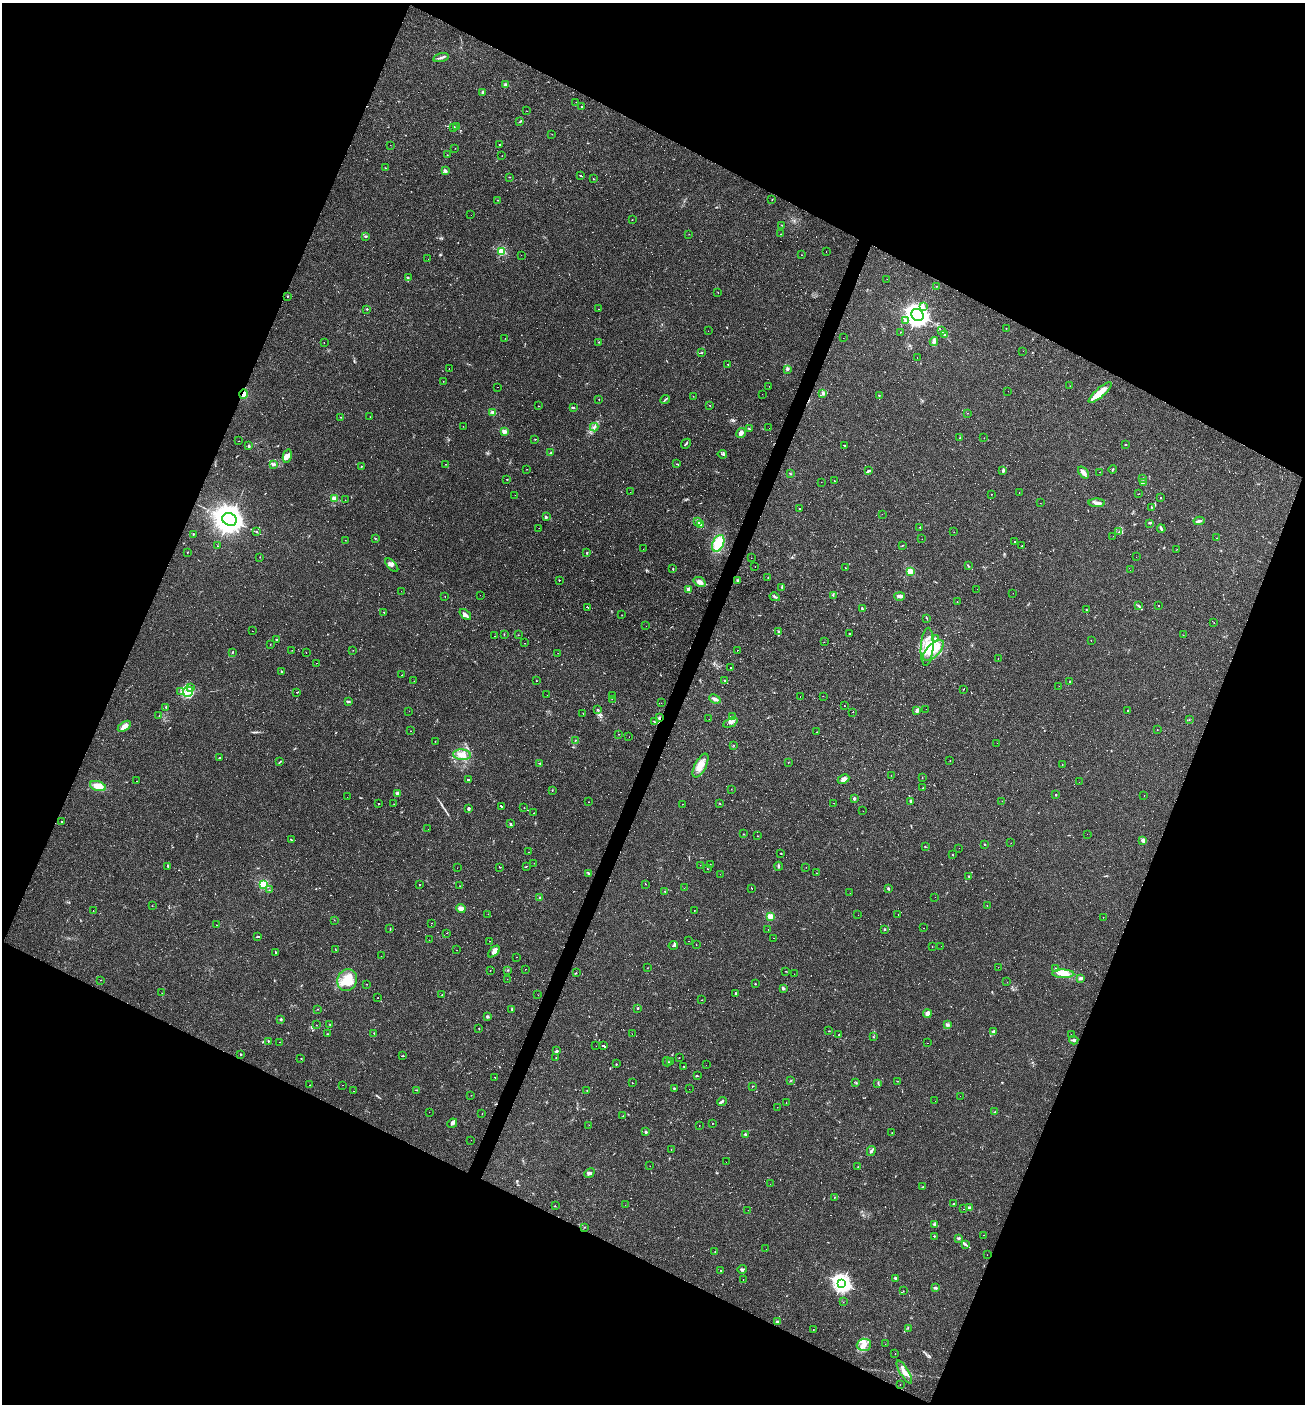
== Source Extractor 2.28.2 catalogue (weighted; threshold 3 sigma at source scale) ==
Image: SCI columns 138-5346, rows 2-5606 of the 5617 x 5606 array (HDU 1 of 3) = the unmasked area's bounding box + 8 px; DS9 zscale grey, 4 x 4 block average (1 PNG px = mean of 4 x 4 image px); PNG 1307 x 1406 px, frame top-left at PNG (2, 3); each listed source drawn as its Kron ellipse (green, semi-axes under 4 px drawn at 4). Shown black and unused: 44% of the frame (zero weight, under 2 of 3 exposures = <1% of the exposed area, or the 3 px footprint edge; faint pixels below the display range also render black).
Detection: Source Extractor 2.28.2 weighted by HDU 2 'WHT'. Background 0.0488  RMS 0.0049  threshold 0.0221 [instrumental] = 3 sigma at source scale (4.5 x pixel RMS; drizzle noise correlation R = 1.50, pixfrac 1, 0.05/0.05 arcsec/px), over >= 5 px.
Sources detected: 829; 18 too faint to see at this stretch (4 x 4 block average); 258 cosmic-ray / hot-pixel residue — neither listed nor drawn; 13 coinciding with a brighter row at this scale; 25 inside a brighter listed object's ellipse — not listed separately; of the other 515, all 500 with FLUX_AUTO >= 0.346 (the completeness limit of this list) listed and drawn (15 fainter detections not listed), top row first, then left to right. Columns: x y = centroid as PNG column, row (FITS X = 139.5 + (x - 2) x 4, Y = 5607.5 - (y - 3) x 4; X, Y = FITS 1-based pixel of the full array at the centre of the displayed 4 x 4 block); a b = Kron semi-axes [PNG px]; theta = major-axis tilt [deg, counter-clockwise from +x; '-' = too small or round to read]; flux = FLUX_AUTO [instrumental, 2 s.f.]
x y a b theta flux
441 58 8 2 15 6.6
506 85 2 2 - 47
482 92 3 2 - 2.2
576 102 2 2 - 0.42
581 107 2 2 - 2.2
527 111 2 2 - 0.43
520 121 3 2 - 2.2
454 127 4 2 - 2.6
456 127 4 2 - 3.1
552 134 2 2 - 0.52
500 144 2 2 - 84
390 145 2 2 - 0.4
455 148 2 2 - 0.66
447 155 2 2 - 0.68
502 156 2 2 - 0.77
385 168 2 2 - 1.2
445 171 3 3 - 5.3
581 176 2 2 - 51
509 177 2 2 - 1.3
593 179 2 2 - 1.8
497 200 2 2 - 2.6
772 200 2 2 - 0.63
471 215 2 2 - 0.99
632 220 2 2 - 0.77
781 225 2 2 - 0.86
689 234 2 2 - 0.61
781 234 2 2 - 0.96
366 236 2 2 - 3.8
502 252 2 2 - 190
826 252 2 2 - 0.99
521 255 2 2 - 1.2
802 255 2 2 - 0.75
428 259 2 2 - 11
408 277 3 2 - 1.5
887 279 2 2 - 0.37
936 286 2 2 - 1.2
718 292 2 2 - 0.8
287 296 2 2 - 1.5
923 306 2 2 - 1.1
367 309 2 2 - 5
598 309 2 2 - 0.51
918 315 6 5 - 1500
905 320 4 2 - 4.6
1006 328 2 2 - 1.1
942 330 2 2 - 0.88
708 331 2 2 - 0.48
900 332 2 2 - 2.5
945 334 2 2 - 1.2
505 338 2 2 - 0.55
843 338 2 2 - 0.49
934 341 4 3 - 8.2
324 342 2 2 - 2.4
599 342 2 2 - 1.6
1023 351 2 2 - 0.65
701 353 2 2 - 1.5
917 357 2 2 - 0.47
728 364 2 2 - 0.85
449 368 2 2 - 0.54
787 370 2 2 - 1.7
443 381 2 2 - 0.84
769 386 2 2 - 0.38
1070 386 2 2 - 0.67
498 387 2 2 - 0.53
1008 391 2 2 - 0.4
823 393 4 2 - 3.6
1100 393 15 4 41 45
243 394 5 3 - 15
762 394 2 2 - 12
879 395 2 2 - 1.4
693 396 2 2 - 0.5
599 400 2 2 - 0.83
665 400 5 2 - 4
710 405 2 2 - 1.2
539 406 2 2 - 1.1
574 407 2 2 - 1.8
492 412 3 3 - 5.8
968 413 2 2 - 0.77
341 417 2 2 - 0.74
370 417 2 2 - 0.69
463 426 2 2 - 0.78
594 427 4 2 - 3.5
769 428 2 2 - 0.43
749 429 2 2 - 2
504 431 2 2 - 82
741 433 5 3 - 11
960 438 2 2 - 2.3
984 438 2 2 - 0.45
535 439 2 2 - 1.3
239 441 2 2 - 0.59
686 444 5 2 - 3.8
844 445 2 2 - 77
1125 445 3 2 - 1.4
248 446 3 2 - 3.7
551 453 3 2 - 2
722 454 5 2 - 3.8
287 456 7 4 78 11
274 464 3 2 - 3.4
445 464 2 2 - 0.96
677 464 2 2 - 1.2
361 466 2 2 - 3.2
527 469 2 2 - 0.6
1112 469 4 2 - 2.3
868 471 3 2 - 6.2
1003 471 3 2 - 1.4
1083 472 7 3 -51 16
1100 472 2 2 - 0.8
790 473 3 2 - 2
507 479 2 2 - 1.2
1142 479 2 2 - 1.7
834 481 3 2 - 1.3
821 482 2 2 - 0.44
1143 482 3 2 - 1.5
630 492 2 2 - 0.67
1019 492 2 2 - 3.4
991 494 2 2 - 1.7
1138 494 2 2 - 0.75
515 495 2 2 - 2.5
1161 498 2 2 - 5
335 499 2 2 - 110
345 500 2 2 - 0.44
1040 503 2 2 - 0.41
1097 503 8 3 -2 11
1151 507 2 2 - 1.4
800 508 2 2 - 1.3
882 514 2 2 - 1.4
546 517 3 2 - 3.5
229 519 7 6 - 4700
698 521 2 2 - 38
1199 521 5 2 - 10
1149 523 3 2 - 2.2
700 525 2 2 - 72
920 527 2 2 - 1.3
539 528 2 2 - 0.83
1161 529 4 2 - 5.2
257 531 3 2 - 1.8
954 532 2 2 - 0.47
1119 532 2 2 - 1.2
193 534 2 2 - 6.3
1113 536 2 2 - 0.42
375 538 2 2 - 1.6
1217 538 2 2 - 0.64
922 539 2 2 - 1.2
346 540 2 2 - 0.37
1014 542 2 2 - 1.2
718 543 9 5 66 70
217 546 2 2 - 0.75
902 546 2 2 - 0.99
1022 546 2 2 - 2.6
643 549 2 2 - 0.37
1177 549 2 2 - 0.49
187 552 2 2 - 1.2
587 553 2 2 - 2
260 557 2 2 - 0.85
1136 557 2 2 - 0.37
751 558 2 2 - 0.79
392 565 8 3 -47 7.8
968 566 3 2 - 2
755 567 2 2 - 18
845 568 2 2 - 0.99
673 569 2 2 - 1.6
1130 570 2 2 - 0.91
910 571 2 2 - 140
768 577 2 2 - 0.9
559 580 2 2 - 4.4
738 580 3 3 - 4.2
700 582 6 4 -21 11
782 587 3 2 - 2.6
688 589 2 2 - 43
977 589 2 2 - 0.53
401 591 2 2 - 1.3
1013 593 2 2 - 0.41
480 595 2 2 - 0.37
833 595 2 2 - 0.9
445 596 2 2 - 0.9
900 596 5 2 - 14
775 597 5 2 - 4.4
957 602 2 2 - 0.88
1138 605 2 2 - 1.1
1158 606 2 2 - 13
587 607 2 2 - 160
862 608 4 2 - 3.4
1086 610 2 2 - 1.3
384 612 2 2 - 0.84
465 614 7 3 -40 7.6
622 615 2 2 - 0.86
926 618 3 2 - 1.7
1214 623 2 2 - 0.47
646 626 2 2 - 4
252 631 2 2 - 2.7
778 631 3 2 - 2.8
504 634 3 2 - 1.3
849 634 3 2 - 1.8
518 635 2 2 - 1.2
1183 635 2 2 - 0.57
495 636 2 2 - 3
935 639 2 2 - 1.6
277 640 3 2 - 3.7
1091 640 2 2 - 0.88
824 642 2 2 - 0.75
524 643 2 2 - 0.79
270 644 2 2 - 0.88
927 647 19 6 86 46
292 650 2 2 - 0.64
353 650 2 2 - 0.69
737 650 2 2 - 1.4
933 650 13 6 45 39
233 652 2 2 - 1.4
306 653 2 2 - 1.2
558 653 2 2 - 0.63
998 659 2 2 - 3.7
316 663 2 2 - 1.7
731 668 2 2 - 1.7
281 671 3 2 - 1.7
402 675 2 2 - 2.8
414 681 2 2 - 0.46
536 681 2 2 - 0.95
725 681 4 2 - 2.9
1070 681 2 2 - 2
1059 686 2 2 - 0.88
190 687 2 2 - 1.6
963 689 2 2 - 0.81
181 692 2 2 - 2
188 692 5 5 - 18
297 692 3 2 - 1.3
547 695 2 2 - 0.83
612 695 2 2 - 0.35
800 696 2 2 - 0.44
823 696 2 2 - 1.3
612 699 2 2 - 9.6
715 699 6 3 -22 9.5
348 701 3 2 - 6.7
661 703 2 2 - 2.4
844 705 2 2 - 1.9
166 707 2 2 - 2.3
597 709 2 2 - 1.4
926 709 2 2 - 0.5
917 710 2 2 - 45
409 711 2 2 - 0.5
1128 711 2 2 - 0.97
852 712 2 2 - 11
583 714 2 2 - 1.9
159 716 2 2 - 1.1
732 717 2 2 - 0.81
659 718 2 2 - 4.5
709 719 2 2 - 0.48
1189 720 2 2 - 0.95
654 722 2 2 - 1.6
730 723 7 4 26 9.6
124 726 7 3 34 21
1157 730 2 2 - 0.85
410 731 2 2 - 0.51
817 732 2 2 - 0.49
618 734 2 2 - 1.8
629 737 2 2 - 1.1
575 740 2 2 - 0.48
435 741 2 2 - 0.68
997 743 2 2 - 0.46
734 745 2 2 - 0.68
462 755 9 5 -5 23
219 758 2 2 - 8.6
950 761 2 2 - 0.89
280 762 3 2 - 2.3
540 763 3 2 - 2
788 763 2 2 - 0.77
1062 764 2 2 - 1.1
700 766 13 5 62 26
891 775 2 2 - 5.4
922 777 2 2 - 0.66
843 779 6 2 27 7.5
468 780 3 2 - 120
136 781 2 2 - 0.53
1079 782 2 2 - 0.43
98 786 8 4 -18 33
922 788 2 2 - 1
731 789 2 2 - 0.78
552 791 2 2 - 0.7
397 793 4 2 - 6.8
1056 795 2 2 - 10
1144 795 2 2 - 1.3
347 797 2 2 - 0.36
854 798 2 2 - 23
910 801 4 2 - 3.3
1002 801 2 2 - 0.49
589 802 2 2 - 4.4
379 803 2 2 - 13
720 803 3 2 - 2.3
833 803 2 2 - 3.4
394 804 2 2 - 0.73
682 804 2 2 - 4.3
501 806 4 2 - 170
524 808 2 2 - 0.77
468 809 4 2 - 4.8
863 811 2 2 - 0.68
533 813 2 2 - 1.4
62 821 2 2 - 1.5
510 823 2 2 - 2.8
428 829 2 2 - 0.54
743 834 2 2 - 1.1
1087 834 2 2 - 1
758 836 2 2 - 0.66
291 840 3 2 - 2.3
1143 840 3 3 - 9.3
1011 843 2 2 - 0.57
985 844 2 2 - 8
925 846 2 2 - 1.4
959 848 2 2 - 0.75
529 852 2 2 - 0.73
781 853 2 2 - 3.9
953 855 2 2 - 1.7
534 863 2 2 - 0.44
710 864 2 2 - 0.79
700 865 2 2 - 0.93
168 866 3 2 - 3.1
526 866 2 2 - 1.3
778 866 4 2 - 3.6
499 867 2 2 - 34
806 867 2 2 - 4.3
457 868 2 2 - 1.2
707 869 2 2 - 2
588 873 3 2 - 2.3
816 873 2 2 - 1.5
720 874 2 2 - 0.38
969 876 2 2 - 1.3
263 884 2 2 - 230
646 884 2 2 - 0.66
419 885 2 2 - 2.8
460 886 3 2 - 1.5
684 888 2 2 - 2.9
751 888 2 2 - 47
888 889 3 2 - 5.4
269 890 2 2 - 1.2
665 891 2 2 - 1.1
850 893 2 2 - 0.35
935 897 2 2 - 0.35
540 898 2 2 - 21
152 906 2 2 - 0.88
987 906 2 2 - 0.67
461 909 4 3 - 19
93 910 2 2 - 0.53
694 911 2 2 - 11
488 914 2 2 - 0.65
858 915 2 2 - 0.38
898 915 2 2 - 1.8
770 916 2 2 - 140
1103 917 2 2 - 0.58
334 920 2 2 - 1.7
432 923 2 2 - 0.57
216 925 2 2 - 0.9
923 928 2 2 - 0.52
390 929 3 2 - 1.7
768 929 2 2 - 0.51
884 929 2 2 - 10
446 933 2 2 - 1.3
258 937 2 2 - 2.1
773 938 2 2 - 1.8
429 940 2 2 - 1.6
490 941 2 2 - 1.6
688 941 2 2 - 7.3
696 944 2 2 - 1.8
673 945 5 2 - 4.9
941 946 2 2 - 0.59
932 947 2 2 - 0.64
336 950 2 2 - 0.89
457 950 2 2 - 0.39
494 952 7 3 43 13
275 953 3 2 - 1.9
381 956 2 2 - 0.75
516 957 2 2 - 4
998 967 2 2 - 2.2
647 968 2 2 - 0.65
1056 968 3 2 - 2.7
525 969 2 2 - 0.53
490 970 2 2 - 3.1
508 970 2 2 - 0.72
786 971 2 2 - 1.1
576 973 2 2 - 0.88
794 974 2 2 - 1.7
1063 974 11 4 -2 21
1081 978 3 2 - 7.2
507 979 2 2 - 0.92
101 980 2 2 - 0.56
347 980 11 9 69 44
1007 982 2 2 - 0.57
367 984 2 2 - 0.83
755 984 2 2 - 4.8
783 988 3 2 - 4.1
162 993 2 2 - 0.66
736 993 2 2 - 3.1
442 994 2 2 - 0.88
538 995 2 2 - 0.99
377 998 2 2 - 1.6
702 1000 2 2 - 0.7
638 1008 2 2 - 6.2
317 1009 2 2 - 0.77
512 1009 3 2 - 2.7
927 1014 4 3 - 19
488 1017 3 2 - 3.2
281 1019 2 2 - 2.6
330 1024 2 2 - 0.88
316 1025 2 2 - 0.58
947 1025 4 2 - 5.5
479 1028 2 2 - 1
829 1031 2 2 - 1.3
994 1031 3 3 - 3.7
374 1033 2 2 - 1.1
328 1034 2 2 - 1.4
632 1034 2 2 - 1.4
1071 1034 2 2 - 0.47
839 1035 2 2 - 2
873 1037 2 2 - 1.3
1074 1040 4 2 - 5.4
268 1041 2 2 - 1.6
279 1042 2 2 - 0.45
927 1043 2 2 - 1.3
596 1046 2 2 - 0.63
604 1046 3 2 - 84
557 1051 3 2 - 3.6
241 1054 2 2 - 2.1
402 1056 3 2 - 1.6
679 1057 2 2 - 0.68
301 1058 2 2 - 1.5
556 1058 2 2 - 0.78
670 1061 4 2 - 2.5
667 1062 4 2 - 4.6
616 1064 2 2 - 1.9
706 1065 2 2 - 0.36
684 1066 2 2 - 1.2
697 1075 3 2 - 1.6
495 1077 3 2 - 1.3
790 1081 2 2 - 1.4
898 1081 2 2 - 0.63
632 1083 2 2 - 0.65
856 1083 2 2 - 1.1
878 1083 2 2 - 1
310 1085 2 2 - 1.1
342 1085 2 2 - 0.68
753 1086 2 2 - 0.76
674 1089 3 2 - 2
689 1089 2 2 - 0.44
417 1090 3 2 - 1.3
587 1090 2 2 - 1.1
353 1091 2 2 - 0.73
471 1095 2 2 - 0.57
960 1096 2 2 - 1.1
722 1101 5 2 - 4.6
935 1101 2 2 - 0.41
786 1103 2 2 - 36
777 1107 2 2 - 0.62
429 1112 2 2 - 0.39
995 1112 2 2 - 4.6
482 1114 2 2 - 0.72
623 1116 2 2 - 0.95
452 1123 5 3 - 5.8
712 1123 2 2 - 1.1
589 1125 2 2 - 0.53
699 1125 2 2 - 0.75
646 1132 2 2 - 17
892 1133 2 2 - 3.2
745 1134 2 2 - 3.6
471 1140 2 2 - 0.75
671 1150 2 2 - 1.2
871 1151 5 2 - 6.6
726 1162 2 2 - 1.3
650 1166 2 2 - 0.56
858 1167 2 2 - 0.99
589 1173 5 2 - 6.2
770 1184 2 2 - 0.53
923 1187 2 2 - 1.3
834 1197 2 2 - 1.7
953 1204 2 2 - 4
625 1205 2 2 - 1.1
555 1206 2 2 - 1
970 1208 3 3 - 6.7
964 1209 2 2 - 1
748 1210 2 2 - 0.39
934 1224 3 2 - 3.4
584 1227 2 2 - 0.73
983 1235 2 2 - 0.59
935 1236 3 2 - 1.8
959 1238 3 2 - 5.8
965 1244 4 2 - 4.6
766 1249 2 2 - 1.4
715 1252 2 2 - 1.3
987 1255 2 2 - 0.36
742 1269 5 2 - 6.6
721 1270 2 2 - 1.5
895 1278 2 2 - 6.2
743 1279 2 2 - 0.67
842 1283 3 3 - 1100
935 1288 3 2 - 3.4
903 1291 2 2 - 0.77
843 1302 2 2 - 0.66
777 1322 4 2 - 4.1
908 1328 2 2 - 0.87
813 1330 2 2 - 0.75
885 1344 2 2 - 0.45
864 1345 7 6 - 21
895 1354 2 2 - 0.73
904 1372 13 4 -59 19
900 1384 2 2 - 0.67
Overlapping masked pixels (flux is a lower limit): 2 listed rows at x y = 243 394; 659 718
Diffuse or blended objects may show on this block-average render without a row.